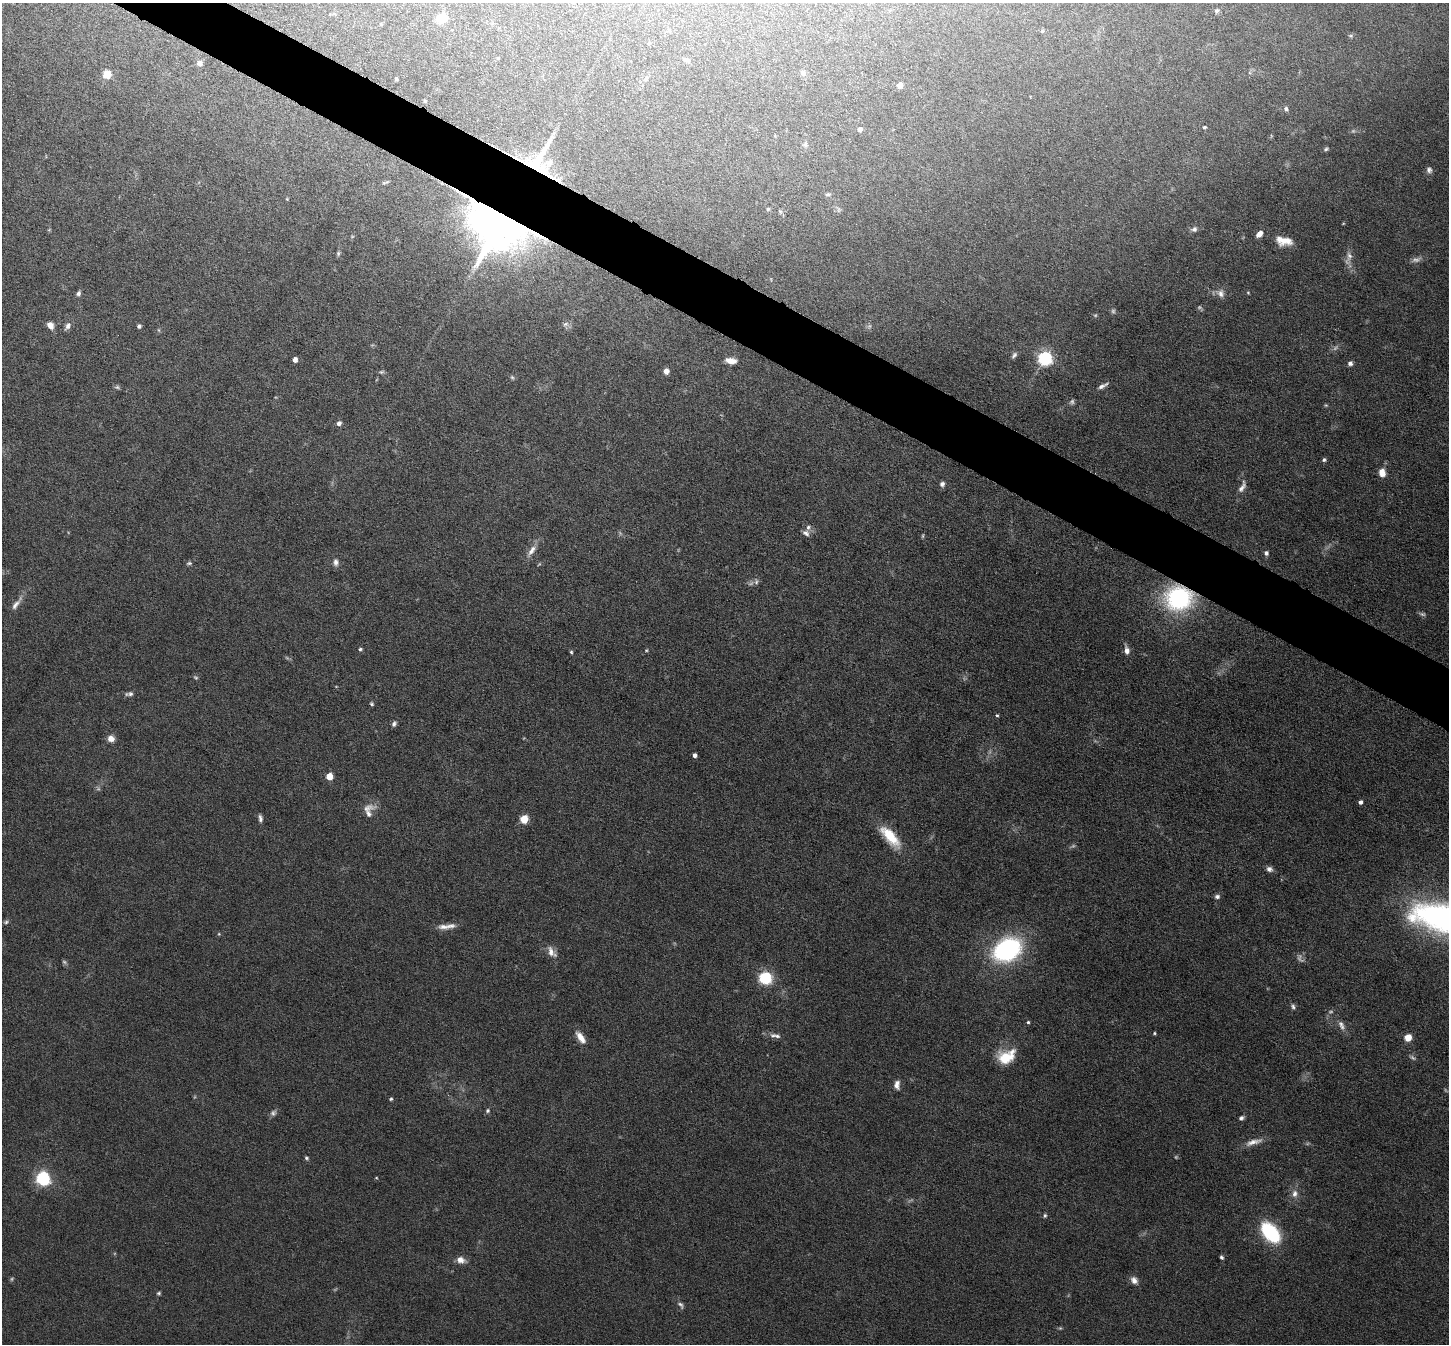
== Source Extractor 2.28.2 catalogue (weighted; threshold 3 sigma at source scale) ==
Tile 11 of 4 x 4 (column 3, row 3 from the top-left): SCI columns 2896-4342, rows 1490-2831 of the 5791 x 5800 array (HDU 1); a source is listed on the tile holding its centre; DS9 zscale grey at full resolution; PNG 1451 x 1346 px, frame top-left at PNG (2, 3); no overlay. Shown black and unused: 4% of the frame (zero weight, under 6 of 12 exposures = <1% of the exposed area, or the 3 px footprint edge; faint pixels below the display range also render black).
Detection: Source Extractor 2.28.2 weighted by HDU 2 'WHT'; one run over the whole footprint, this tile lists its part. Background 0.102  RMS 0.0046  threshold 0.0189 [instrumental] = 3 sigma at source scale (4.09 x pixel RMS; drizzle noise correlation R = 1.36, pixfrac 0.8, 0.05/0.05 arcsec/px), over >= 5 px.
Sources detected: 142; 25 too faint to see at this stretch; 1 inside a brighter object's white glare — not listed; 3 inside a brighter listed object's ellipse — not listed separately; the other 113 listed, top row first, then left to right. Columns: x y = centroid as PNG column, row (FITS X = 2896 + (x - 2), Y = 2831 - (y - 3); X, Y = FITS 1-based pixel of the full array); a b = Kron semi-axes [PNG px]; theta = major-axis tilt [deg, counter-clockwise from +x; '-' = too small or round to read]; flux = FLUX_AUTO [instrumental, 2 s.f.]
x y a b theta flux
1217 11 7 6 - 1.2
442 18 13 11 31 6.1
381 24 4 4 - 0.4
1042 31 5 5 - 0.58
1351 36 6 5 - 0.69
498 58 4 4 - 0.42
686 60 9 5 -12 1.3
199 63 6 6 - 2.6
803 73 6 5 - 1.9
107 74 6 5 - 12
396 79 4 3 - 0.78
646 79 8 5 51 1.1
900 85 6 5 - 3
1286 109 6 5 - 1
1204 127 4 3 - 0.68
860 129 5 4 - 1.7
805 144 7 7 - 1.1
1326 149 7 4 31 0.8
538 160 38 26 60 27
1429 170 8 7 - 1.4
385 182 8 3 15 0.61
828 194 8 5 10 0.82
768 209 5 5 - 0.67
838 210 9 4 -82 0.84
496 227 64 52 -34 200
1194 229 9 7 18 1.6
1259 234 7 5 45 3.4
1284 241 19 10 -11 6.9
338 253 6 5 - 0.74
1349 256 19 8 81 3.4
78 293 8 6 75 1.2
1220 293 13 10 -41 2.9
1248 293 5 4 - 0.46
565 324 9 6 4 1.5
50 325 7 6 - 3.7
68 326 10 6 61 1.8
139 326 4 4 - 1.2
1014 355 9 5 53 1.2
1045 358 6 6 - 100
295 360 4 4 - 2.5
730 361 10 5 -8 4.5
1350 363 5 5 - 1.8
666 371 5 5 - 3.3
381 372 7 5 2 0.77
512 377 7 4 -53 0.76
1102 386 15 5 27 2
117 387 7 5 -15 0.8
1326 405 5 4 - 0.53
339 423 5 5 - 2
1324 460 5 5 - 0.82
1382 473 9 7 -83 4.3
942 484 6 5 - 1.5
1242 487 17 7 63 2.6
806 533 10 6 -34 1.7
531 551 20 7 55 3.6
1266 553 6 5 - 1.2
336 562 10 7 -87 1.9
189 563 8 5 1 0.83
751 583 10 6 19 1.6
1179 598 24 21 1 61
16 605 20 7 53 3
1422 614 9 5 -9 0.94
360 649 5 4 - 0.74
646 650 5 4 - 0.5
1127 651 9 6 -87 2.7
571 652 5 4 - 0.57
196 677 7 4 -37 0.68
129 694 12 6 4 1.4
372 704 5 4 - 0.71
997 715 4 4 - 0.57
394 724 7 5 60 1.2
111 738 9 8 - 2.9
694 755 4 4 - 1.9
329 776 5 5 - 8.2
1360 802 4 4 - 1.4
369 810 20 14 69 5.2
260 818 9 5 -80 1.4
524 819 5 5 - 18
890 837 31 12 -49 14
1269 869 8 6 -24 1.7
1217 897 7 6 - 1.3
1445 919 61 25 -13 170
6 922 7 5 30 0.84
443 927 17 8 0 3.3
219 934 5 4 - 0.47
1007 950 24 17 30 77
551 952 17 8 -55 3.4
765 978 6 6 - 61
1293 1007 8 5 -63 1.2
1028 1022 4 4 - 0.56
1341 1025 16 7 -64 2.7
1154 1033 4 4 - 0.51
773 1035 9 7 20 1.5
581 1037 17 7 -56 4.5
1408 1037 5 5 - 10
1006 1056 22 15 22 12
897 1085 10 6 89 2.5
391 1099 4 4 - 0.63
487 1111 6 5 - 0.86
273 1113 9 7 54 1.4
1241 1118 6 5 - 1.2
1253 1142 24 7 15 4
306 1158 5 5 - 0.73
43 1178 6 6 - 110
376 1178 4 3 - 0.4
1295 1194 11 9 79 2.9
1045 1215 5 4 - 0.74
1271 1233 23 13 -47 35
1221 1257 5 4 - 0.82
461 1260 10 7 -17 3.5
1134 1280 10 8 -50 2.5
159 1293 5 4 - 0.7
681 1305 11 6 -52 1.5
Overlapping masked pixels (flux is a lower limit): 3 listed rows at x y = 538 160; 496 227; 1179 598
Isophote crosses this tile's border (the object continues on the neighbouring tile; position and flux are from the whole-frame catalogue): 1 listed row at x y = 1445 919